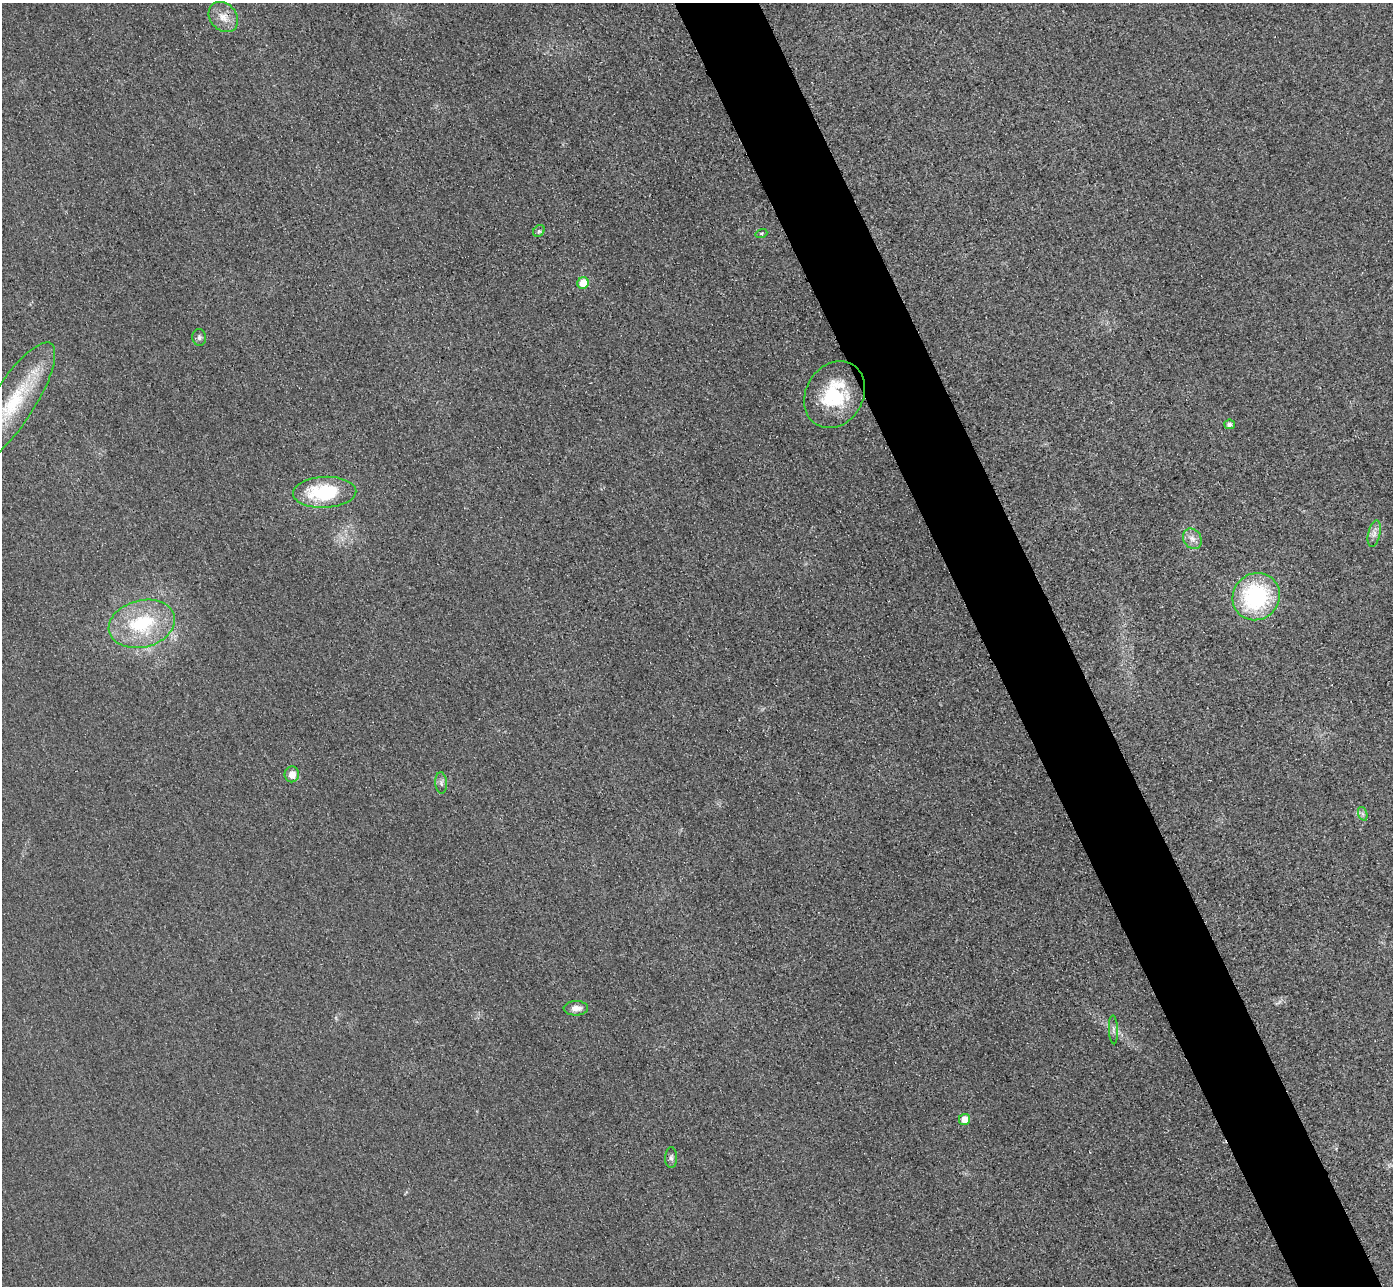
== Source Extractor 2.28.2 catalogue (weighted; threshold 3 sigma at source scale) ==
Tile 6 of 4 x 4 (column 2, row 2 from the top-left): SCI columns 1422-2812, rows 2873-4156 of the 5625 x 5613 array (HDU 1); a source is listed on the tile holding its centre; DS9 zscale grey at full resolution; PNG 1395 x 1288 px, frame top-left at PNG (2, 3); each listed source drawn as its Kron ellipse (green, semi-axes under 4 px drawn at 4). Shown black and unused: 6% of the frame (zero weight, under 3 of 4 exposures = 3% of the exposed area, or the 3 px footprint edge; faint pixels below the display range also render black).
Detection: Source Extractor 2.28.2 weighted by HDU 2 'WHT'; one run over the whole footprint, this tile lists its part. Background 0.0651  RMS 0.019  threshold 0.0834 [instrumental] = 3 sigma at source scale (4.5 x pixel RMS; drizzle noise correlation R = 1.50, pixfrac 1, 0.05/0.05 arcsec/px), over >= 5 px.
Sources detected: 20; all 20 listed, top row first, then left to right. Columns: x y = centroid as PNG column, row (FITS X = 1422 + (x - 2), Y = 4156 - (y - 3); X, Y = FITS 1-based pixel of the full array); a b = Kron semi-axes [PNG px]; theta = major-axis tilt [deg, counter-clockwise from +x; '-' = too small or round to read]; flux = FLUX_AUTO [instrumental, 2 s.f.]
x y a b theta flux
223 17 16 13 -48 23
539 231 6 5 - 3.7
761 233 6 4 19 2.4
583 283 6 5 - 33
199 337 8 7 - 5.3
835 395 35 28 58 110
13 402 70 21 57 150
1230 424 5 5 - 6
325 492 32 15 2 130
1374 534 13 6 78 9.4
1192 539 11 8 -56 12
1256 597 24 23 - 200
142 624 34 23 14 130
292 774 8 7 - 17
441 783 10 6 -85 6.3
1363 814 7 4 -71 4
576 1008 12 7 2 14
1113 1030 14 4 -87 6.3
964 1120 6 5 - 22
671 1158 10 6 89 5.9
Isophote crosses this tile's border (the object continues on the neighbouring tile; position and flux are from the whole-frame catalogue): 1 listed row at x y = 13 402